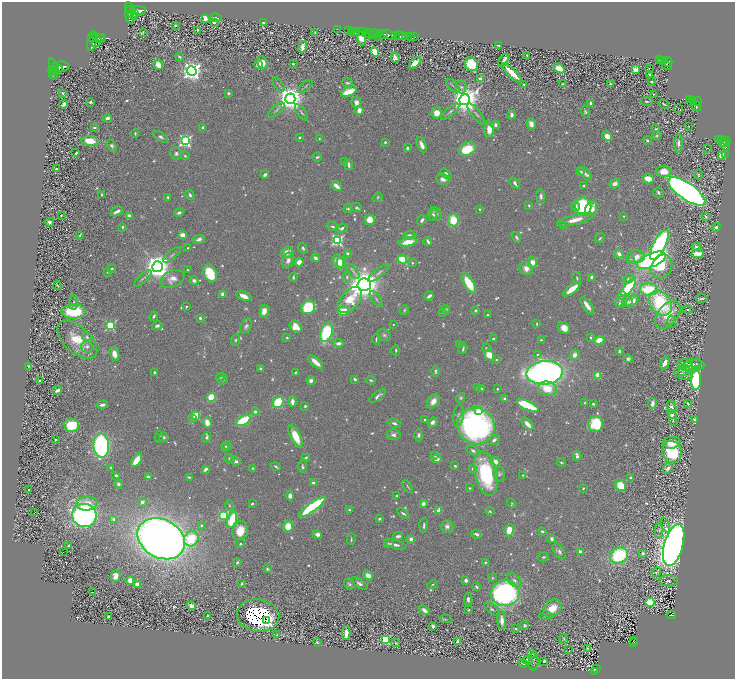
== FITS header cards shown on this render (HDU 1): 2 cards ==
NAXIS1  =                 1466
NAXIS2  =                 1354

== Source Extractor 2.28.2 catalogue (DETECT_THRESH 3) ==
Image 1466 x 1354 px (HDU 1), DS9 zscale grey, zoomed out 1/2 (1 PNG px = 2 x 2 image px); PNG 737 x 681 px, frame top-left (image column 2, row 1354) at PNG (2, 2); each listed source drawn as its Kron ellipse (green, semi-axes under 4 px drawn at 4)
Background 0.631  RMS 0.021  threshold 0.0626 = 3 sigma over >= 5 px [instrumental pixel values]
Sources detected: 1039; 97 cannot appear on this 1/2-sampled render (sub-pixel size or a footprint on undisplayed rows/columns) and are neither listed nor drawn; of the other 942, the 500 brightest by FLUX_AUTO listed and drawn (442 fainter detections omitted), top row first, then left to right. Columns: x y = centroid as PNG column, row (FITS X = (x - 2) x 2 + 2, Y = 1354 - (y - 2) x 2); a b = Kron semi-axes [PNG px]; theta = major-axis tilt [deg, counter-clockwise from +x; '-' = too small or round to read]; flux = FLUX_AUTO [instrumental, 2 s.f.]
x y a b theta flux
138 10 8 4 -1 3300
131 11 10 3 -64 2100
135 13 4 3 - 1200
130 15 8 3 -82 1500
205 18 3 3 - 37
216 18 5 3 - 16
214 22 3 2 - 20
264 23 3 2 - 4.7
175 25 4 3 - 4.9
337 29 2 1 - 27
197 30 3 2 - 6.1
349 31 4 2 - 81
354 31 3 2 - 460
356 31 3 2 - 600
143 32 3 3 - 5
315 32 2 2 - 5.4
362 32 5 2 - 1000
351 33 3 2 - 25
367 33 4 2 - 320
375 33 5 2 - 400
370 34 4 2 - 360
379 34 2 2 - 200
383 34 4 3 - 850
390 35 7 3 -16 2000
377 36 5 2 - 300
396 36 3 2 - 300
400 36 5 2 - 1000
406 36 3 2 - 270
92 37 2 2 - 340
410 37 2 2 - 110
415 37 2 1 - 81
98 38 7 4 -23 1700
102 38 4 3 - 1000
362 38 7 4 -85 140
92 41 10 4 78 2100
96 42 6 3 51 1300
498 45 3 2 - 6.9
303 47 5 4 - 29
375 52 5 3 - 90
527 56 4 2 - 6.2
179 57 5 3 - 7.4
395 57 5 4 - 24
659 60 2 1 - 55
662 60 2 2 - 150
664 60 2 2 - 87
504 61 7 3 64 26
262 62 6 5 - 55
668 62 5 2 - 370
415 63 7 4 43 65
293 64 2 2 - 6.8
471 64 7 6 - 190
158 65 5 4 - 68
258 65 4 3 - 51
667 65 5 2 - 330
54 67 9 3 -70 1500
61 67 8 5 2 2700
559 68 6 4 -33 53
58 69 5 2 - 760
649 69 2 1 - 24
635 70 3 3 - 150
53 71 5 2 - 480
192 71 5 5 - 3200
512 73 13 3 -45 96
54 75 5 2 - 350
649 75 2 2 - 6
480 79 3 3 - 29
652 81 3 2 - 5.6
347 83 5 3 - 6.6
610 83 3 2 - 5.2
524 84 3 2 - 5.8
563 84 3 2 - 6.6
279 85 8 3 -56 6.7
305 86 9 2 40 5.3
453 86 8 3 -48 7.5
461 87 6 5 - 11
349 92 8 4 22 130
63 93 3 3 - 6.9
229 93 2 2 - 23
654 94 2 2 - 5.3
290 99 5 5 - 6100
465 100 6 5 - 7400
690 100 4 2 - 160
693 101 2 1 - 36
697 101 4 2 - 400
90 102 4 3 - 10
356 102 6 5 - 27
647 102 6 3 -9 5.9
693 102 2 1 - 74
591 103 2 2 - 29
64 104 4 3 - 18
664 104 5 2 - 4.9
696 106 6 3 -49 330
678 109 2 1 - 12
276 110 10 4 40 10
359 110 4 3 - 34
450 111 11 3 39 11
301 112 9 3 -53 8.2
585 112 6 4 -73 7.8
437 113 5 5 - 52
476 114 13 3 -52 15
512 115 4 3 - 21
107 118 4 3 - 24
531 124 6 4 -73 27
495 125 4 4 - 12
688 126 2 1 - 6.7
94 128 3 3 - 7
203 128 4 3 - 13
489 129 8 4 -87 50
656 129 4 2 - 5.8
135 133 4 3 - 6
607 136 5 4 - 65
657 136 5 4 - 10
161 137 8 3 -32 11
299 138 2 2 - 6.7
319 138 2 2 - 5.6
647 140 4 3 - 7.2
719 140 4 2 - 160
722 140 2 2 - 70
90 141 9 4 -6 110
185 141 4 4 - 870
726 141 3 2 - 210
385 142 2 2 - 6.4
722 142 2 2 - 77
678 143 9 3 88 17
725 143 2 1 - 75
422 145 8 3 -66 29
112 146 7 4 -56 8.7
725 146 5 3 - 340
407 148 2 2 - 17
707 148 2 1 - 17
467 149 9 6 25 160
76 153 3 2 - 8.4
176 153 6 6 - 14
722 155 3 3 - 130
725 155 3 2 - 29
185 156 4 3 - 6.3
317 157 4 3 - 7.7
345 161 3 3 - 7.2
348 165 5 3 - 13
57 169 4 3 - 15
664 171 8 5 0 66
581 172 3 3 - 13
446 174 6 4 -39 13
585 174 8 4 -49 12
698 174 5 3 - 6.4
265 175 4 3 - 11
443 179 7 5 -17 26
648 179 6 4 -15 78
515 183 6 3 -56 19
615 184 6 4 40 20
584 185 3 2 - 5.5
336 186 5 3 - 38
687 191 22 8 -35 3500
658 193 5 5 - 9.5
102 195 2 2 - 6
190 195 5 3 - 9.6
541 196 8 4 -85 12
168 197 3 2 - 7.9
378 197 5 3 - 5.9
529 206 3 2 - 5
575 206 5 4 - 17
583 206 9 8 - 420
357 208 5 3 - 7.6
348 209 4 3 - 6.5
479 209 4 2 - 4.7
591 209 7 5 67 62
117 211 6 3 27 25
179 213 4 3 - 15
436 214 7 5 -53 12
61 215 2 2 - 9.3
433 215 5 4 - 18
129 216 3 3 - 26
623 216 2 2 - 5.1
706 216 3 2 - 5.4
370 220 5 5 - 68
422 220 5 3 - 13
453 220 6 5 - 130
575 220 18 5 15 58
50 222 4 4 - 15
563 225 3 3 - 10
333 226 6 3 -12 8.1
122 227 4 3 - 6.5
716 227 5 4 - 12
342 228 6 3 18 13
80 235 3 3 - 7
183 235 3 3 - 47
409 235 6 4 3 14
516 237 6 3 -56 9.9
600 238 5 2 - 6.1
199 239 6 4 17 14
337 240 4 4 - 660
428 241 4 2 - 11
408 242 9 4 12 85
659 245 16 6 62 1100
696 247 4 3 - 8.2
187 248 2 2 - 4.9
303 248 5 3 - 10
287 252 6 5 - 44
347 253 3 3 - 9.4
619 254 5 3 - 23
697 254 6 3 8 62
172 255 11 2 40 7.5
636 257 8 6 5 52
315 258 4 3 - 15
402 259 5 3 - 170
630 259 4 3 - 4.9
288 260 8 5 69 22
651 260 15 6 24 1100
299 262 4 4 - 38
338 262 7 5 -66 64
532 262 5 5 - 42
341 263 6 4 -74 65
412 263 3 3 - 6
662 266 12 10 61 120
157 267 5 5 - 6800
526 268 7 6 - 32
112 269 2 2 - 14
188 270 2 2 - 5.6
353 271 9 3 -54 12
108 272 2 2 - 6.3
210 273 9 6 -66 170
379 273 13 3 39 14
293 277 4 2 - 6.3
347 277 5 4 - 9.3
592 277 4 3 - 18
143 278 11 3 44 10
577 278 6 3 -78 8
172 279 12 8 23 38
628 279 5 4 - 8.5
194 280 4 3 - 16
469 283 11 5 -59 150
57 285 4 2 - 5.2
364 285 7 6 - 6800
628 287 10 4 51 380
572 289 10 4 38 75
649 289 9 6 -1 210
223 295 4 3 - 38
244 296 8 4 -23 35
429 296 5 3 - 18
702 298 6 3 8 7
376 299 9 3 -55 6.7
621 299 8 4 70 12
350 300 15 9 51 130
632 301 7 4 42 45
73 302 7 4 84 10
627 302 5 5 - 16
620 303 5 4 - 7.3
660 303 14 10 -54 350
186 306 2 2 - 7.6
587 306 10 3 -56 45
308 307 7 6 - 300
445 309 4 3 - 14
404 310 5 3 - 6.4
476 310 3 3 - 6.5
687 310 6 3 1 8.5
264 311 6 4 76 45
343 311 6 4 12 130
74 312 12 7 1 260
443 312 4 3 - 7.4
487 315 3 2 - 5.3
668 315 16 10 52 120
154 316 5 2 - 8
200 318 2 2 - 16
672 322 6 4 -77 8.7
393 324 2 2 - 6
537 324 3 2 - 4.9
110 326 4 4 - 460
157 326 5 3 - 13
246 326 8 5 62 14
296 327 6 5 - 67
564 328 6 5 - 43
326 332 10 5 73 330
384 335 6 6 - 10
87 337 5 3 - 9.7
287 338 2 2 - 13
591 338 3 3 - 5.6
376 339 5 2 - 5.5
493 339 2 2 - 14
77 340 24 13 -43 140
236 340 6 4 66 7.5
541 340 3 3 - 5.9
599 340 5 4 - 54
338 343 5 3 - 24
460 344 4 3 - 7.1
87 346 6 5 - 15
486 348 4 3 - 6
463 349 5 2 - 7.8
396 350 5 3 - 6.3
620 351 3 3 - 15
114 354 7 4 -73 44
489 355 6 4 -59 86
537 355 3 3 - 5.2
575 355 5 4 - 27
628 359 5 4 - 12
496 360 3 2 - 6.5
316 362 9 3 -42 54
665 363 7 3 62 45
685 363 8 4 10 7.3
698 364 7 4 -21 8.1
692 365 10 5 23 23
28 366 3 3 - 6.1
261 369 2 2 - 28
436 371 5 3 - 7.3
684 371 6 4 41 7.1
155 372 3 2 - 8.6
296 372 3 2 - 6.9
545 373 18 11 4 2600
683 374 9 5 -21 14
598 375 3 3 - 170
220 377 4 3 - 6.4
355 379 3 3 - 9.6
223 380 5 4 - 6.4
311 380 4 4 - 21
371 380 5 3 - 8.3
696 380 9 5 89 710
40 381 3 2 - 12
478 387 4 2 - 4.8
482 389 3 3 - 5.6
497 389 2 2 - 9.9
547 389 9 7 -12 87
57 390 5 3 - 20
378 396 10 3 40 15
211 397 4 4 - 180
461 398 5 4 - 7.8
505 399 2 2 - 40
433 401 8 5 53 37
278 402 6 5 - 300
292 402 5 3 - 27
585 403 3 2 - 5.8
688 403 3 2 - 9.1
593 404 3 2 - 9.5
652 404 5 3 - 33
102 405 6 3 10 15
527 405 12 4 -23 330
305 406 3 2 - 7.3
672 407 7 4 -70 16
255 411 3 3 - 9
479 411 3 3 - 250
672 414 5 4 - 13
196 415 3 3 - 190
459 415 11 5 83 15
193 418 4 3 - 11
673 418 7 4 -80 8.5
425 420 4 2 - 5.4
694 420 3 2 - 6.6
243 421 8 4 30 220
432 422 5 4 - 21
207 423 5 4 - 48
394 423 7 3 -17 12
527 424 7 3 -47 34
595 424 8 7 - 180
71 425 8 6 -4 180
476 426 19 18 - 1400
394 435 7 5 3 19
419 435 6 4 90 12
296 436 13 5 -65 96
159 437 6 2 81 5.5
164 437 5 4 - 11
206 437 5 4 - 12
56 439 2 2 - 5.2
494 440 6 3 33 11
671 443 9 6 3 59
101 446 12 8 -86 800
226 446 5 4 - 15
226 448 4 3 - 6.9
473 451 7 4 -32 10
672 452 11 9 -76 260
435 455 2 2 - 4.9
577 456 5 3 - 26
306 457 3 2 - 8.1
230 458 5 4 - 8.2
437 459 5 4 - 24
137 460 7 4 55 87
236 461 5 3 - 14
496 462 5 4 - 41
561 462 4 3 - 5.6
455 466 2 2 - 8.1
111 467 4 3 - 4.8
276 467 5 2 - 8.2
303 467 6 3 -83 9
253 468 3 3 - 5.3
668 468 5 3 - 23
205 469 4 2 - 19
472 469 4 3 - 6.2
486 474 22 11 -77 440
499 474 7 6 - 13
116 475 2 2 - 26
523 475 2 2 - 6.4
148 476 4 3 - 11
189 477 4 2 - 4.9
630 477 2 2 - 11
313 483 4 3 - 15
118 484 4 4 - 8
621 485 6 5 - 120
408 486 7 2 -57 5.6
470 488 3 2 - 5
583 488 3 2 - 6.6
29 490 2 2 - 10
397 495 3 2 - 5.8
290 496 4 4 - 22
142 502 2 2 - 47
87 503 11 7 6 64
252 503 3 2 - 7.6
423 503 3 3 - 20
512 503 5 4 - 4.9
229 505 5 4 - 5.8
312 507 16 4 36 680
349 510 3 3 - 6
438 511 3 2 - 59
490 511 5 3 - 6.6
35 512 2 1 - 29
403 513 6 2 -33 9.6
84 515 12 11 - 1600
223 515 4 3 - 380
114 519 2 2 - 56
379 519 3 3 - 7.1
232 520 8 4 71 190
202 525 3 3 - 5
424 525 7 3 87 9.9
665 525 8 3 -69 6.6
288 526 5 5 - 99
447 526 6 6 - 19
509 530 6 4 79 110
240 531 9 7 75 75
542 531 3 2 - 8.3
659 531 7 3 87 8.4
317 534 4 4 - 23
477 534 5 3 - 13
398 536 5 3 - 17
161 539 25 19 -29 5600
191 539 8 7 - 150
351 539 6 3 -87 6.7
411 539 2 2 - 56
552 539 4 3 - 15
389 543 5 2 - 4.7
240 544 3 2 - 5.5
395 544 11 3 -14 20
69 545 2 2 - 13
674 545 21 9 74 5900
63 552 2 1 - 24
559 552 8 5 -60 15
580 552 3 3 - 14
643 553 3 2 - 21
619 555 9 7 28 350
543 557 5 3 - 6.6
237 562 3 3 - 8.8
485 562 2 2 - 5.8
267 569 4 3 - 7.3
656 572 5 4 - 9.5
368 575 5 4 - 37
116 576 6 4 75 31
492 578 4 3 - 5
130 580 4 3 - 38
466 580 3 3 - 19
514 580 9 5 -45 18
669 581 9 5 -3 13
137 584 3 3 - 54
242 584 4 3 - 6.7
349 584 6 5 - 10
360 584 9 4 -32 17
432 584 5 3 - 5
476 587 4 2 - 6.8
92 592 2 1 - 22
505 593 14 13 - 1100
468 599 6 3 -87 13
650 602 4 4 - 200
191 606 5 3 - 41
552 608 10 7 43 74
491 609 9 3 -41 10
424 610 6 3 -38 26
469 610 3 2 - 5.7
258 615 21 16 -9 2800
671 615 4 2 - 93
109 616 3 2 - 10
207 616 3 2 - 5.6
546 616 6 3 0 5.6
445 619 6 3 -3 5
266 621 4 3 - 420
502 621 9 4 -87 32
525 625 4 3 - 8.2
433 626 3 3 - 15
515 629 2 2 - 7
346 633 7 3 89 38
277 635 3 3 - 6.5
563 639 5 3 - 5.7
385 640 3 3 - 390
458 641 4 3 - 15
634 641 3 1 - 25
317 642 4 3 - 5.2
396 643 4 3 - 6.4
634 643 4 2 - 87
588 648 4 2 - 6
569 650 2 1 - 10
531 653 3 2 - 10
528 660 5 4 - 25
534 661 9 4 89 9.5
544 661 2 2 - 12
523 663 4 2 - 8.8
596 669 2 1 - 15
595 671 4 1 - 77
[442 fainter detections neither listed nor drawn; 97 sub-pixel or undisplayed-footprint detections neither listed nor drawn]